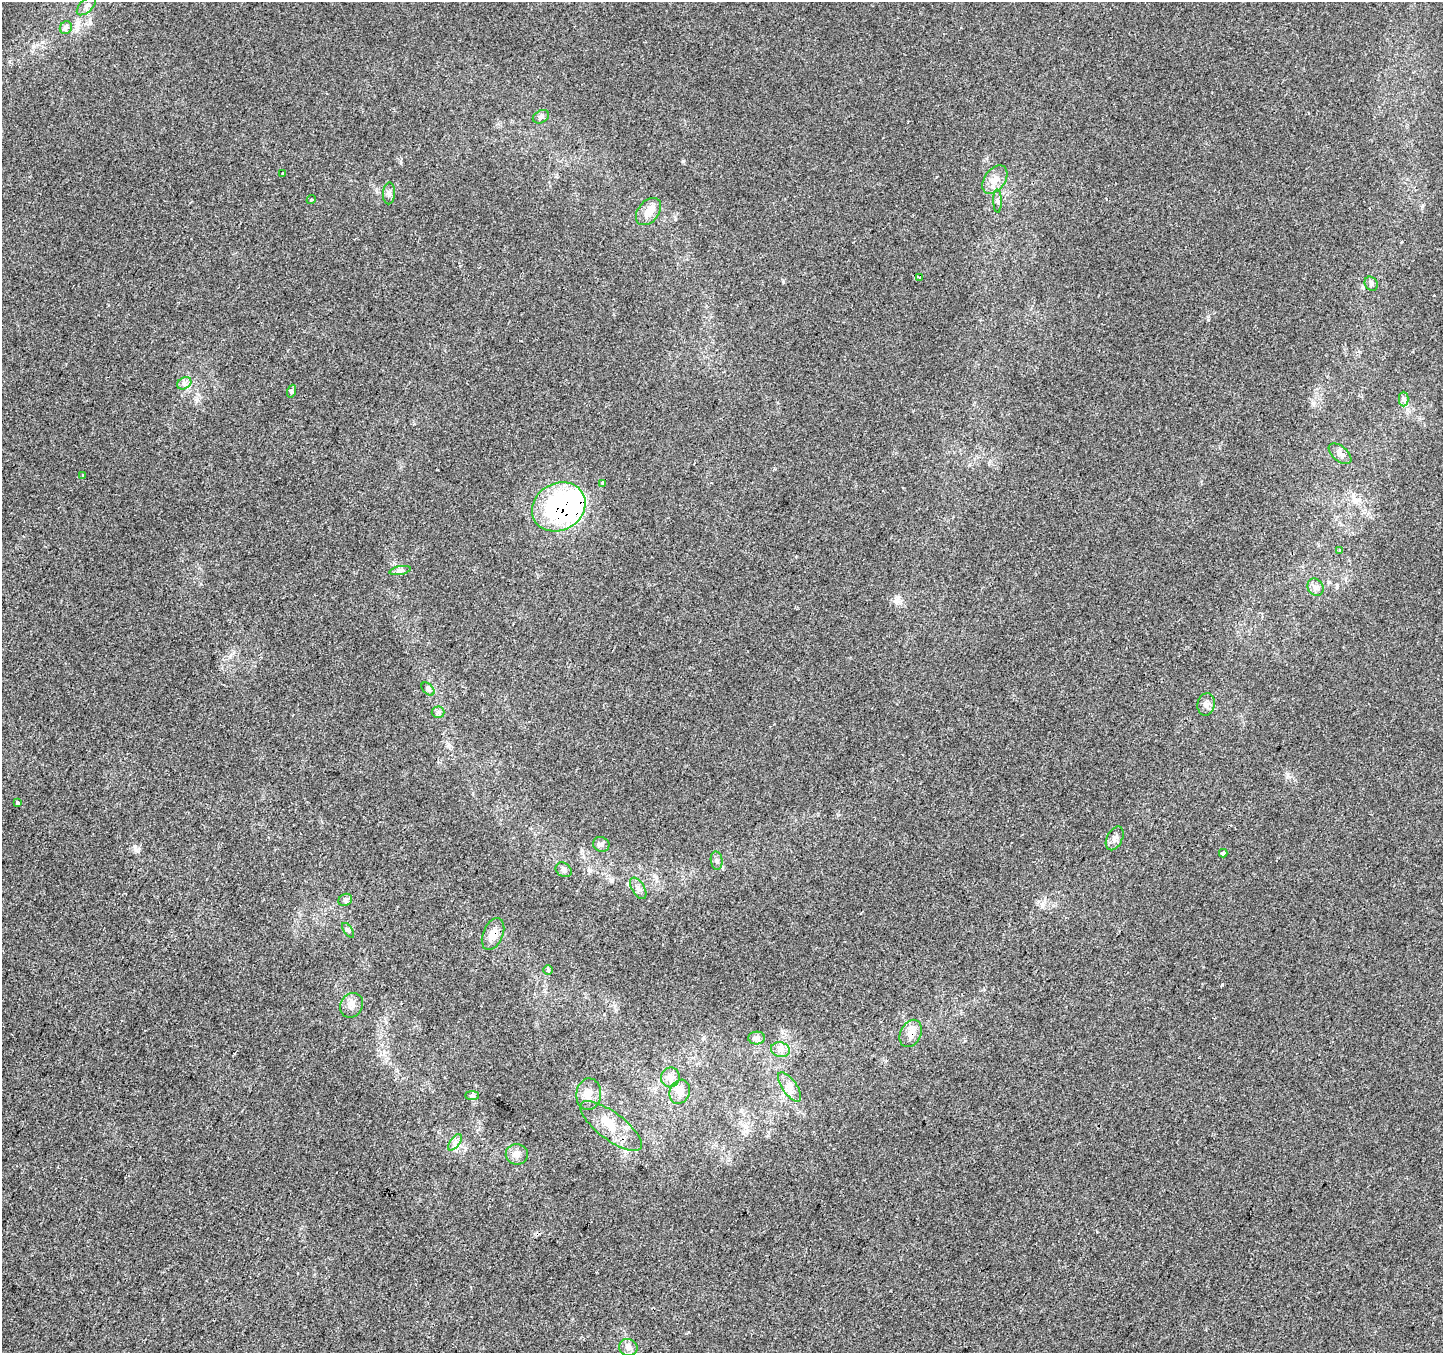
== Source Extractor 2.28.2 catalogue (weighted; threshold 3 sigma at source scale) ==
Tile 7 of 4 x 4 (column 3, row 2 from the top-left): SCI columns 2889-4329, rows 2966-4316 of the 5770 x 5865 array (HDU 1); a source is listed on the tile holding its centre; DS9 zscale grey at full resolution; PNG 1445 x 1355 px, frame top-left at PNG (2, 2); each listed source drawn as its Kron ellipse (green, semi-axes under 4 px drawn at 4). Shown black and unused: <1% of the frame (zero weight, under 2 of 3 exposures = <1% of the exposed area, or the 3 px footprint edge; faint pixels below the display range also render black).
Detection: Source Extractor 2.28.2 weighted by HDU 2 'WHT'; one run over the whole footprint, this tile lists its part. Background -6.54e-04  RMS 0.0041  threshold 0.0185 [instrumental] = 3 sigma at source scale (4.5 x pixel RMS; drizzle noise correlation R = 1.50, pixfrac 1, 0.0396/0.0396 arcsec/px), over >= 5 px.
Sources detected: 52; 3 inside a brighter object's white glare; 1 cosmic-ray / hot-pixel residue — neither listed nor drawn; the other 48 listed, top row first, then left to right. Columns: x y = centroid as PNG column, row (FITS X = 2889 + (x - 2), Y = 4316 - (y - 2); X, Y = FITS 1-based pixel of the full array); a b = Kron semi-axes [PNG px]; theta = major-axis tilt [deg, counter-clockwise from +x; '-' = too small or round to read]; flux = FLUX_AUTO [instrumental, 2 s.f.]
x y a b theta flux
86 6 12 6 43 1.8
66 28 6 6 - 1.1
541 117 8 6 27 1.4
283 173 3 3 - 0.55
995 180 16 10 53 4.1
389 193 11 6 86 1.5
311 200 5 3 - 0.62
997 201 11 4 -89 1
648 212 15 10 51 4.8
920 278 4 3 - 7.2
1371 284 7 6 - 1
184 383 7 5 29 1.4
292 391 6 4 71 0.64
1404 399 7 5 -90 1.1
1340 454 13 7 -39 2.1
83 475 4 2 - 0.44
603 483 4 3 - 1.5
559 507 28 23 29 100
1340 550 4 3 - 0.86
400 571 11 4 11 1.2
1316 587 9 7 -56 1.8
428 689 8 4 -45 0.96
1206 704 11 8 81 1.9
438 712 6 6 - 1
17 802 3 3 - 4.6
1115 838 12 7 63 2.1
601 844 8 7 - 1.3
1223 853 4 3 - 3.1
717 861 9 6 -84 1.2
564 870 8 6 -33 1.2
638 888 12 6 -59 1.7
345 900 7 6 - 1.1
348 930 8 4 -55 0.79
493 934 16 10 66 4.8
548 970 5 5 - 0.56
351 1005 13 11 60 3.1
911 1033 14 10 64 3.8
757 1038 8 6 1 1.4
780 1050 9 7 -16 2.1
670 1077 10 9 - 2.3
790 1087 17 7 -54 3.3
680 1092 12 10 68 3.3
589 1094 16 12 83 4.5
472 1095 7 4 0 0.81
611 1126 37 13 -37 11
455 1142 9 5 54 1.6
517 1154 11 10 - 2.7
628 1347 9 8 - 1.8
Overlapping masked pixels (flux is a lower limit): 4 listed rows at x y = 920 278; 559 507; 493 934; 911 1033
Unlisted compact peaks at least as high as the median listed source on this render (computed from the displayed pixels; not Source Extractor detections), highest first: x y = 683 161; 1313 403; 895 601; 783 282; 1208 320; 782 1032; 197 399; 1287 774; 675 219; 1042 906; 135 846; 1422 206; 448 746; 234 1054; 688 1332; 401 163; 1337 585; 1097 1232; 1106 199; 965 1041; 42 42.